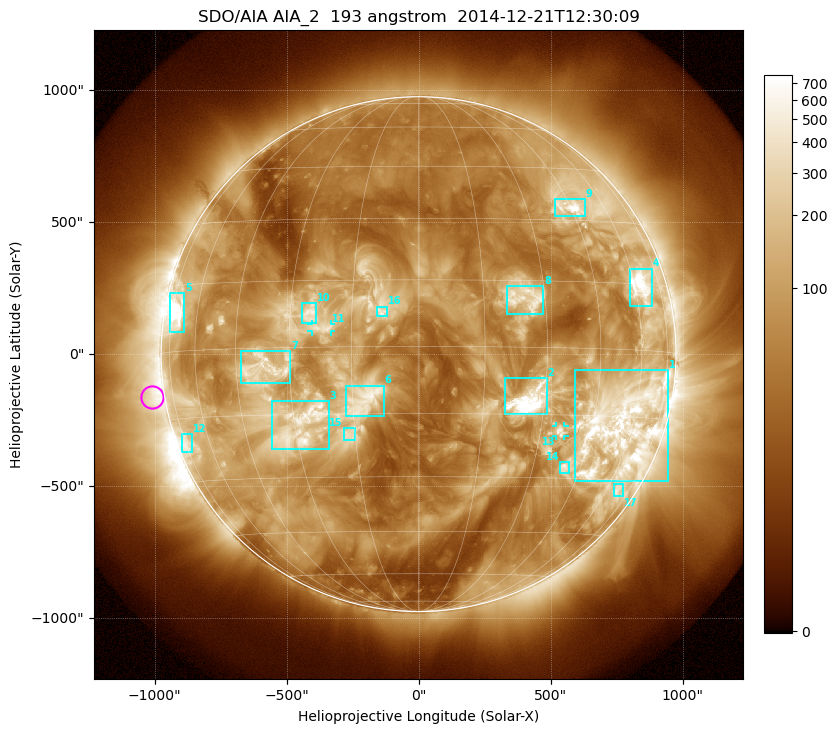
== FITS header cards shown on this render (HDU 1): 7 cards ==
TELESCOP= 'SDO/AIA'
INSTRUME= 'AIA_2'
WAVELNTH=                  193
WAVEUNIT= 'angstrom'
DATE-OBS= '2014-12-21T12:30:09.07'
CTYPE1  = 'HPLN-TAN'
CTYPE2  = 'HPLT-TAN'

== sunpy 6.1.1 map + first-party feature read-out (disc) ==
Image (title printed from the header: SDO/AIA AIA_2  193 angstrom  2014-12-21T12:30:09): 1024 x 1024 px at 2.4 arcsec/px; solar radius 975 arcsec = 406 px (full disc in frame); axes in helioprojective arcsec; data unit not stated in the header (colour bar unlabelled)
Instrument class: DISC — disc imager (sunpy class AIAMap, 193 A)
Bright regions (active regions / flare kernels): reference = the median radial profile (limb darkening/brightening removed); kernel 9 px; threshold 5 sigma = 226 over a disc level ~68.3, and >= 1.15x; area >= 12 px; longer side >= 10 px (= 24 arcsec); searched inside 0.97 R_sun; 17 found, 17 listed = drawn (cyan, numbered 1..; 2 of them under ~33 arcsec drawn as corner ticks so the feature stays visible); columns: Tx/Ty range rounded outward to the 5 arcsec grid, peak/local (2 s.f.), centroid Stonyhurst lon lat
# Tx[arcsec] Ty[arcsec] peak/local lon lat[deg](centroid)
1 590..945 -480..-60 13 +55 -17
2 325..485 -230..-90 52 +26 -12
3 -560..-340 -360..-175 9.8 -28 -18
4 800..885 180..325 13 +63 +15
5 -945..-885 85..230 11 -71 +9
6 -275..-130 -235..-120 5.6 -12 -12
7 -675..-485 -110..15 7.7 -37 -4
8 335..475 150..260 6.4 +25 +11
9 515..630 520..590 14 +45 +34
10 -445..-385 115..195 6.6 -25 +7
11 -405..-330 85..115 4.6 -22 +4
12 -895..-855 -375..-300 5.3 -73 -21
13 520..555 -310..-270 9.5 +35 -19
14 535..570 -450..-410 7.1 +40 -27
15 -285..-240 -330..-280 4.5 -16 -20
16 -160..-120 145..180 5.1 -8 +8
17 740..775 -540..-490 4.3 +66 -33
Off-limb structures (1.02-1.3 R_sun): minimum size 162 px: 7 found; the strongest spans PA ~65..125 deg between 1.02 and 1.3 R_sun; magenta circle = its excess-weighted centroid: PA ~100 deg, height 1.05 R_sun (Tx ~-1010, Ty ~-160 arcsec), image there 3.4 x the reference